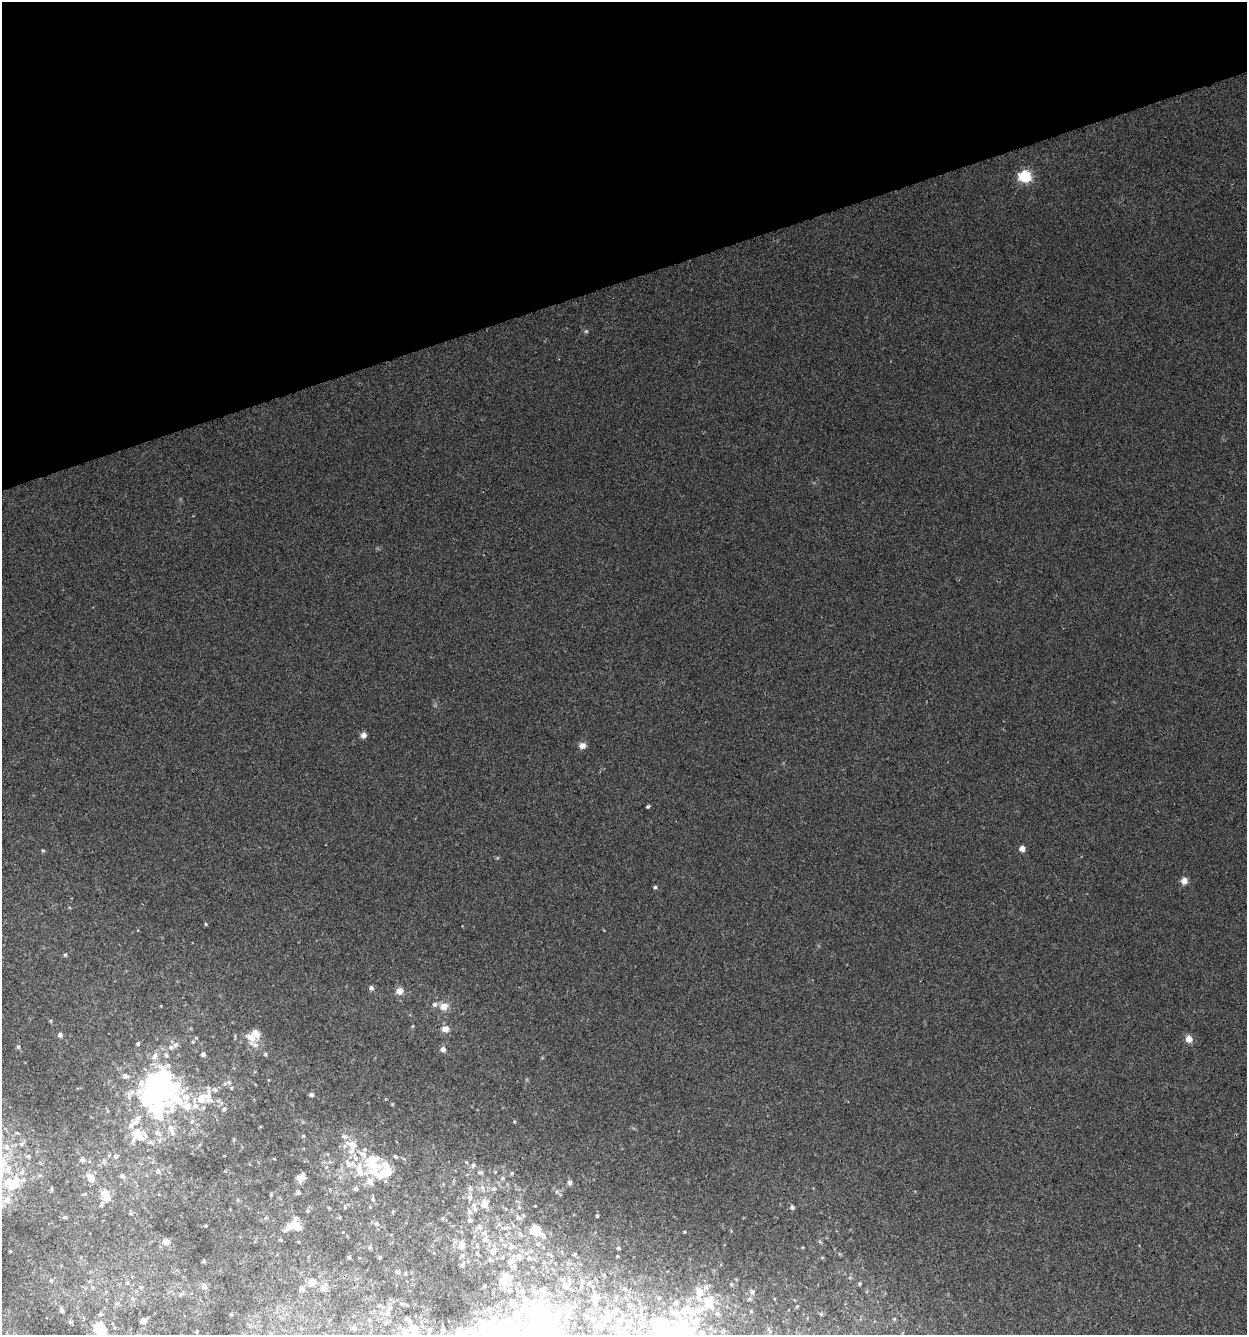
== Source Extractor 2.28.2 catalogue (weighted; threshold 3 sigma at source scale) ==
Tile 3 of 4 x 4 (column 3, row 1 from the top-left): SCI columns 2549-3793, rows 4000-5332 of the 5150 x 5332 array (HDU 1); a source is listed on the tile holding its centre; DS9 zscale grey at full resolution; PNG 1249 x 1337 px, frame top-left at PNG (2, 2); no overlay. Shown black and unused: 21% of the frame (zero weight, under 2 of 3 exposures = <1% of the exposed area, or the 3 px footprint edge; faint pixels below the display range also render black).
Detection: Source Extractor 2.28.2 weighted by HDU 2 'WHT'; one run over the whole footprint, this tile lists its part. Background 0.00751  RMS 0.0053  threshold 0.0239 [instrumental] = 3 sigma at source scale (4.5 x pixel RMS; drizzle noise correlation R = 1.50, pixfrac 1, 0.0396/0.0396 arcsec/px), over >= 5 px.
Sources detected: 200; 11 inside a brighter object's white glare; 1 long thin detection or spike segment (spike, bleed or trail) — not listed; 41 inside a brighter listed object's ellipse — not listed separately; the other 147 listed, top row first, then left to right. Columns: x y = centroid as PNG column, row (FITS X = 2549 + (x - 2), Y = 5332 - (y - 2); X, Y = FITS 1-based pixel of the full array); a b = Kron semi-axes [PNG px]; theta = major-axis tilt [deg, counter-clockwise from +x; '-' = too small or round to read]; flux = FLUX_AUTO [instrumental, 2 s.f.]
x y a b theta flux
1024 176 6 6 - 67
586 331 5 5 - 0.76
363 735 6 6 - 2.6
582 745 8 7 - 2.8
647 807 4 3 - 1.2
1022 848 4 4 - 5.1
43 851 5 3 - 0.57
1184 881 7 7 - 3.6
655 887 5 4 - 0.98
206 924 4 4 - 0.62
65 955 5 4 - 0.66
371 988 6 6 - 1.3
400 991 8 8 - 3.4
444 1006 12 10 8 4.4
445 1029 9 8 - 3.3
255 1033 11 9 -58 5.5
60 1035 4 4 - 2
1189 1039 7 7 - 4.1
138 1044 4 4 - 0.93
254 1045 16 6 -30 3.4
18 1047 5 4 - 0.8
171 1047 8 7 - 2.1
443 1049 6 6 - 2.2
203 1054 4 4 - 1.7
166 1055 9 6 -61 1.8
125 1076 8 6 -11 1.9
157 1082 31 24 -46 64
231 1088 4 4 - 0.57
311 1095 5 5 - 1.5
201 1099 25 9 56 11
186 1100 37 13 -77 17
224 1109 5 4 - 1
514 1122 5 3 - 0.51
172 1131 20 7 -77 4.3
17 1133 4 4 - 0.56
157 1133 9 6 -17 1.8
137 1135 20 16 -75 11
303 1136 4 4 - 0.66
344 1136 10 6 -22 1.8
21 1144 7 5 17 1.3
6 1147 8 6 -17 2
28 1156 5 4 - 0.79
116 1156 6 6 - 1.3
396 1157 5 4 - 0.74
82 1159 6 5 - 1.2
466 1162 5 3 - 0.54
372 1164 35 23 -65 25
473 1165 7 5 74 1.2
8 1169 10 8 89 3.7
158 1171 7 6 - 1.6
480 1172 9 5 -10 1.3
495 1172 5 4 - 0.56
512 1173 5 5 - 0.68
122 1176 5 5 - 1.8
91 1178 6 5 - 9.5
300 1178 9 6 53 4.1
502 1178 6 5 - 1.1
570 1182 7 6 - 1.4
12 1183 18 13 8 15
356 1188 5 5 - 1.5
470 1188 7 5 48 1.3
482 1188 8 7 - 2.1
51 1189 6 3 -87 0.6
494 1189 8 6 4 1.9
298 1192 5 5 - 0.93
104 1193 12 11 - 5
271 1194 4 3 - 0.51
470 1197 7 6 - 2.4
372 1199 6 5 - 1
7 1200 8 8 - 4.1
238 1200 5 3 - 0.5
484 1204 8 7 - 6
792 1207 5 5 - 1.2
308 1211 5 4 - 0.73
469 1212 8 6 79 1.5
131 1213 5 4 - 0.7
597 1216 4 4 - 0.58
65 1217 5 4 - 0.66
518 1218 8 7 - 1.7
470 1220 5 5 - 1.4
376 1224 6 5 - 1.5
206 1226 4 2 - 0.41
293 1226 15 8 21 8.5
479 1227 9 8 - 2.8
506 1228 14 5 -1 2.8
535 1230 13 9 -40 8.8
684 1232 4 3 - 0.48
485 1239 8 6 23 1.7
166 1242 8 7 - 2.9
537 1244 6 5 - 0.88
462 1245 8 7 - 4.2
511 1247 7 6 - 1.6
618 1248 4 4 - 1
493 1251 7 7 - 2.3
574 1254 4 3 - 0.65
462 1255 6 5 - 0.85
617 1256 4 3 - 0.43
349 1257 4 4 - 0.77
380 1257 4 4 - 0.64
519 1257 10 6 -71 1.9
529 1258 6 5 - 1
490 1260 6 4 -19 0.62
204 1261 4 4 - 0.53
510 1261 7 6 - 3.5
462 1265 5 4 - 0.93
397 1271 6 5 - 1.4
504 1281 11 9 59 6.2
312 1282 9 9 - 4.2
127 1283 5 4 - 0.79
731 1284 5 4 - 0.62
204 1286 8 6 89 1.7
565 1286 6 5 - 3.1
141 1287 5 5 - 0.68
323 1288 10 10 - 2.9
302 1289 8 7 - 2.2
625 1289 4 4 - 0.6
522 1290 5 5 - 0.81
544 1291 9 6 86 1.8
752 1292 8 6 -88 1.6
181 1294 6 4 19 0.82
749 1299 6 5 - 0.89
594 1300 9 7 -84 2.6
709 1303 22 16 -86 11
630 1305 4 3 - 0.72
62 1310 7 4 -49 0.88
615 1311 6 4 -9 1
751 1311 4 4 - 0.53
568 1313 9 6 -66 1.7
100 1314 5 5 - 1
388 1314 7 7 - 1.9
821 1314 5 4 - 0.61
586 1316 5 3 - 0.76
369 1320 5 5 - 0.78
605 1320 6 5 - 1.1
620 1320 4 4 - 1.9
143 1321 7 6 - 2
70 1322 5 4 - 0.63
484 1327 44 26 14 30
354 1328 6 6 - 2.4
546 1328 82 69 -72 150
601 1328 3 2 - 0.63
413 1329 17 14 -15 9.4
677 1330 38 26 55 47
769 1330 8 3 -64 0.74
103 1331 9 8 - 13
617 1331 5 4 - 0.7
197 1332 3 3 - 0.68
Isophote crosses this tile's border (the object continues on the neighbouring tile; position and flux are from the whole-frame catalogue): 4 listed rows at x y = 484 1327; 546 1328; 677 1330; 103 1331
Unlisted compact peaks at least as high as the median listed source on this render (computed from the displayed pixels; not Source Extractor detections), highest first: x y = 196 1038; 412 1026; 392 1104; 859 1284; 51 1021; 497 858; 557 1192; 161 1006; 894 1319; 69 907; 225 1171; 274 1159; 233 1140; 774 1299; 260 1126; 731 1231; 224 1156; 200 1145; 442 1218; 604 930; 822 1257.